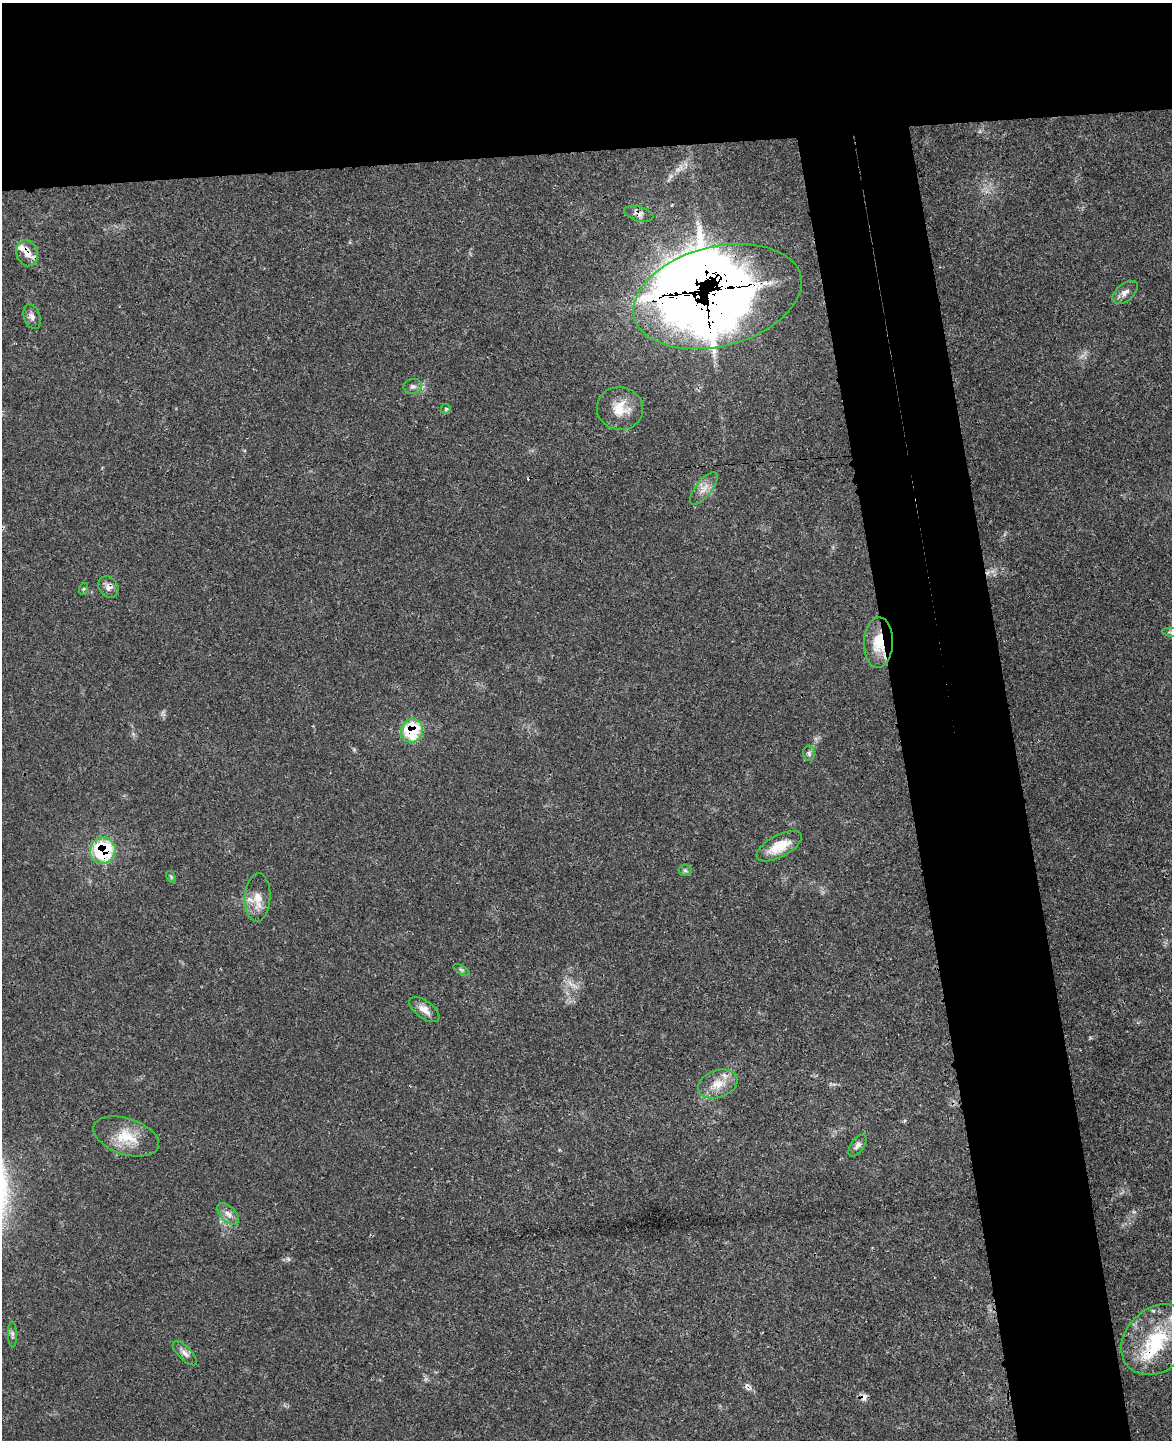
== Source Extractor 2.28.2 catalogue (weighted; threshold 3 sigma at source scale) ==
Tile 2 of 4 x 3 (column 2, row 1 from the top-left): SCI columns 1234-2403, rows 3024-4461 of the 4776 x 4715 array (HDU 1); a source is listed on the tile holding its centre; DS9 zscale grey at full resolution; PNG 1174 x 1442 px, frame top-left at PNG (2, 3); each listed source drawn as its Kron ellipse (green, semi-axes under 4 px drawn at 4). Shown black and unused: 19% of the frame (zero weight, under 3 of 4 exposures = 6% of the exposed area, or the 3 px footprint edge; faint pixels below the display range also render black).
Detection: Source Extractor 2.28.2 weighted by HDU 2 'WHT'; one run over the whole footprint, this tile lists its part. Background 0.0423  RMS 0.003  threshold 0.0133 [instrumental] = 3 sigma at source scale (4.5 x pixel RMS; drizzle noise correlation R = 1.50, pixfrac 1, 0.05/0.05 arcsec/px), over >= 5 px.
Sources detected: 39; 1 too faint to see at this stretch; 4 cosmic-ray / hot-pixel residue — neither listed nor drawn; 5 inside a brighter listed object's ellipse — not listed separately; the other 29 listed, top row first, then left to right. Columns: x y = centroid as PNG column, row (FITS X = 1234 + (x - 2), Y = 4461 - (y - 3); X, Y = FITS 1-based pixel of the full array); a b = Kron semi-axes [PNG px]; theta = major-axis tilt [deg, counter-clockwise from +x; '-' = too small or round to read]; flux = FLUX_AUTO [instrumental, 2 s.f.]
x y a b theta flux
639 214 15 7 -16 1.6
27 253 13 10 -70 2.8
1125 292 15 8 39 1.9
717 296 86 50 14 420
32 317 13 8 -69 1.4
413 386 9 7 8 1.1
620 408 23 21 -8 6.5
446 409 5 5 - 0.41
704 488 20 8 52 2.7
108 587 11 9 -54 1.7
83 589 6 4 71 0.38
1171 632 9 3 -5 0.54
878 643 25 14 88 8
412 731 12 11 - 16
809 753 7 6 - 0.78
779 846 25 11 28 7.3
103 851 13 12 - 23
685 870 6 6 - 0.6
171 877 6 4 -57 0.38
258 897 24 13 87 4.7
461 970 9 4 -31 0.56
424 1010 18 8 -37 2.4
718 1084 20 13 19 5.1
126 1136 34 18 -18 9
857 1146 12 6 54 1.3
228 1214 13 7 -45 1.9
12 1335 13 4 -89 0.78
1157 1340 39 31 45 23
185 1353 15 6 -46 1.6
Overlapping masked pixels (flux is a lower limit): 7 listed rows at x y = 639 214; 27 253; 717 296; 108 587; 878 643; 412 731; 103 851
Isophote crosses this tile's border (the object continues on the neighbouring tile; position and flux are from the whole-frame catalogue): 1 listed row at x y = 1171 632